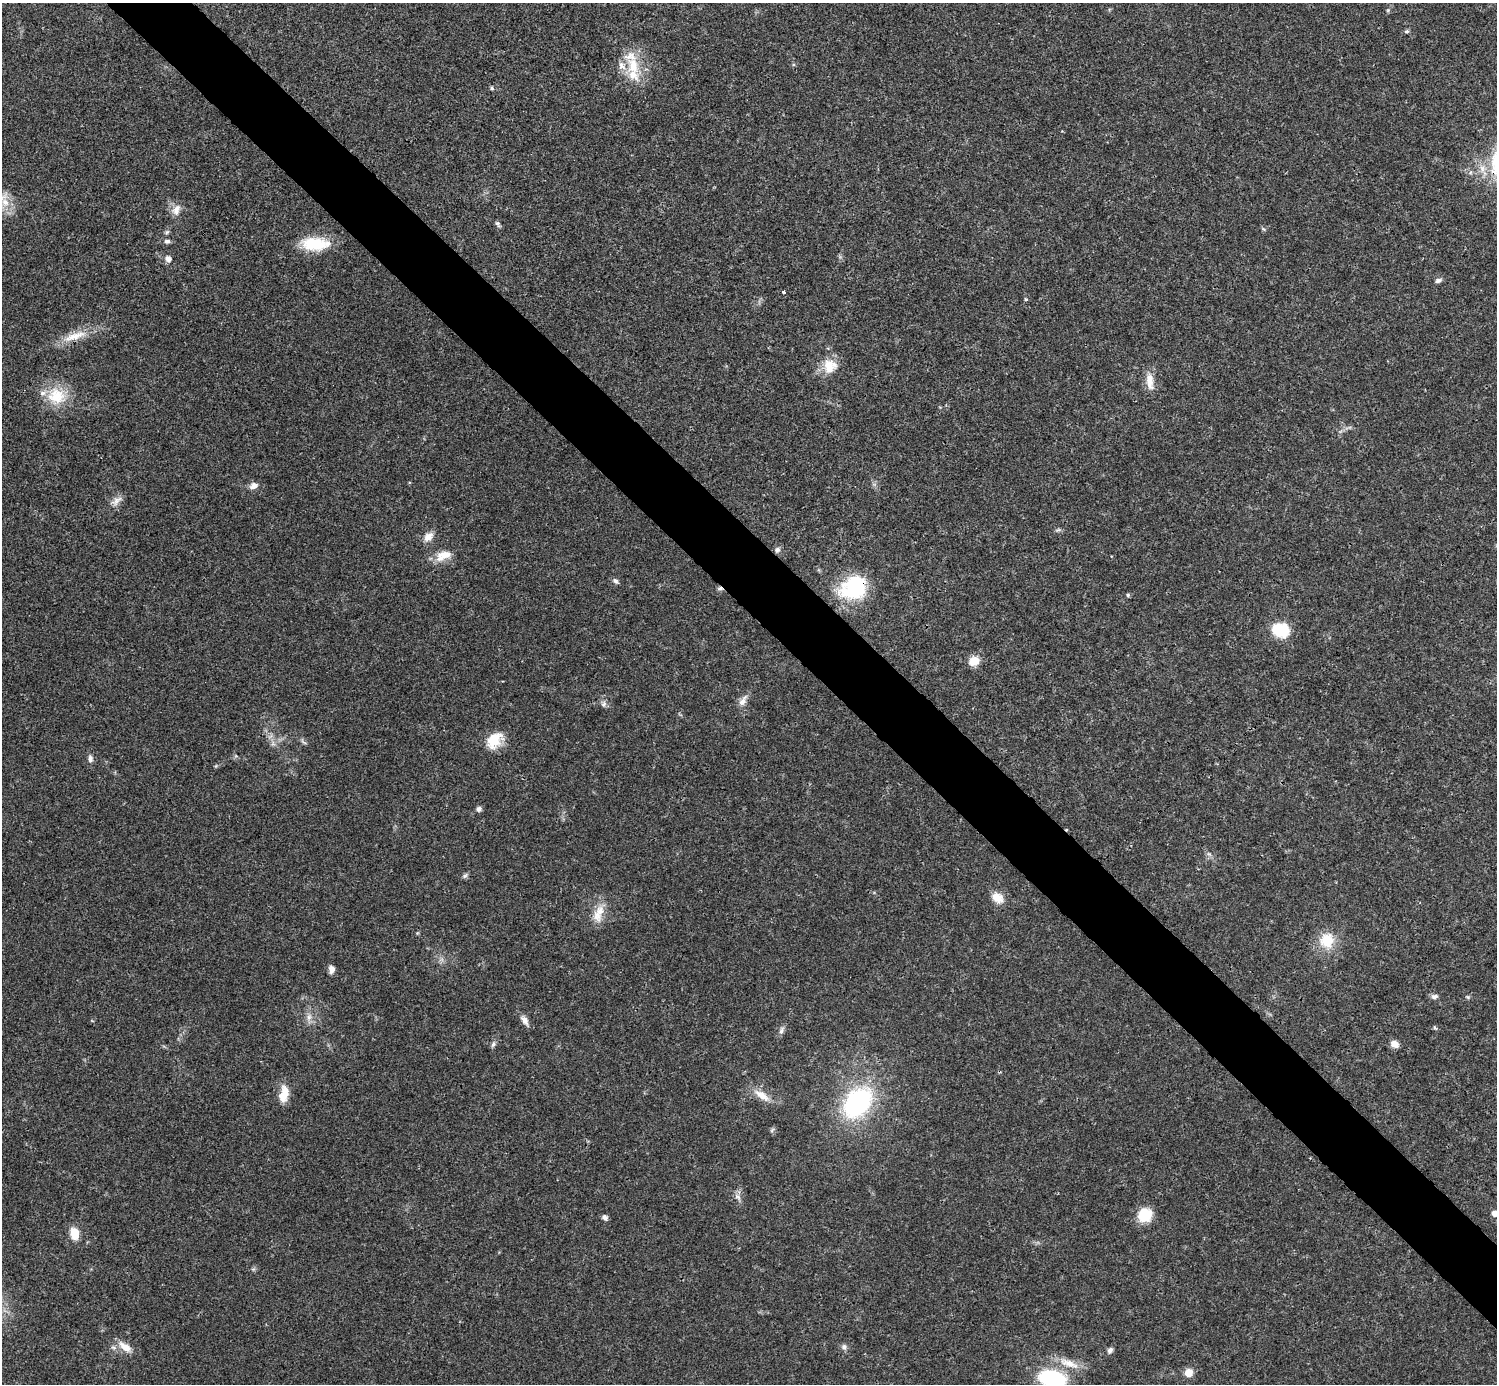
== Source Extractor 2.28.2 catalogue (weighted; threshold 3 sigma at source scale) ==
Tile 6 of 4 x 4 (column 2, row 2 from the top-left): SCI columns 1495-2989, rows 2920-4301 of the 5981 x 5981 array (HDU 1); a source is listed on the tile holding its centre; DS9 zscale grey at full resolution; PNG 1499 x 1386 px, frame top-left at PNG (2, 3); no overlay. Shown black and unused: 5% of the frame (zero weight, under 3 of 4 exposures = <1% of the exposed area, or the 3 px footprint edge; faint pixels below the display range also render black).
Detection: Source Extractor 2.28.2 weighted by HDU 2 'WHT'; one run over the whole footprint, this tile lists its part. Background 0.0208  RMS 0.0022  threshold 0.0101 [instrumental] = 3 sigma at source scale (4.5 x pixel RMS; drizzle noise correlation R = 1.50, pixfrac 1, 0.05/0.05 arcsec/px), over >= 5 px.
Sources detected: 73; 2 cosmic-ray / hot-pixel residue — not listed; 4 inside a brighter listed object's ellipse — not listed separately; the other 67 listed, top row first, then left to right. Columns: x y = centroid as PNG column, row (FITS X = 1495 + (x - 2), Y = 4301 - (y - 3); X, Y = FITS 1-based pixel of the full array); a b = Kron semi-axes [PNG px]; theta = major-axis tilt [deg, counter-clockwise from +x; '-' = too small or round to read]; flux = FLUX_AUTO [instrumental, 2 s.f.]
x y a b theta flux
1388 10 5 4 - 0.3
1407 31 7 5 14 0.42
633 65 27 18 -81 7.8
492 88 6 4 -3 0.37
5 202 16 13 65 3.7
176 210 16 10 68 2
498 224 8 5 -57 0.53
1263 229 6 4 -32 0.35
167 232 7 5 46 0.43
167 241 9 6 6 0.66
315 244 32 14 -1 9.2
168 259 7 6 - 1.1
1438 280 9 6 22 0.69
783 292 5 3 - 0.38
1026 299 5 4 - 0.32
74 336 38 10 20 5
830 366 19 18 - 4.6
1150 381 24 10 -83 2.8
56 396 28 24 -7 7.8
254 486 11 9 20 1.3
116 501 19 9 41 1.6
1058 530 8 4 22 0.44
428 537 14 9 44 2
777 550 7 7 - 0.72
443 556 23 12 21 3.5
615 581 8 6 -41 0.67
853 588 32 25 30 17
1128 595 5 5 - 0.33
1282 630 21 19 34 6.2
974 661 12 10 28 3
743 701 17 8 59 1.6
603 704 9 7 78 0.76
494 740 22 15 55 5.4
303 742 12 3 -45 0.45
273 743 7 6 - 0.73
90 759 11 7 -86 0.97
216 766 6 3 71 0.25
479 809 5 5 - 0.92
1209 854 8 5 -44 0.6
465 876 8 5 38 0.56
997 898 17 12 -35 2.8
599 913 27 13 72 3.9
1327 941 20 18 88 6.3
331 969 9 6 84 1.2
1434 996 9 6 11 0.77
1468 997 6 4 -46 0.31
309 1017 11 7 81 1.2
525 1021 15 7 -57 1.4
1434 1027 6 3 -71 0.28
781 1030 12 6 69 0.84
493 1044 9 5 67 0.63
1395 1044 8 7 - 1.8
284 1094 23 11 79 3.4
762 1095 24 9 -35 3.3
858 1103 27 18 48 39
772 1130 7 4 53 0.38
738 1197 12 6 -44 0.94
1494 1213 5 5 - 1.5
1145 1215 16 15 - 5.7
605 1217 7 6 - 0.76
75 1234 13 9 -80 3.5
125 1347 21 10 -36 2.8
844 1347 8 8 - 0.79
1110 1350 8 6 59 0.7
1069 1363 31 10 -20 3.7
1189 1373 8 8 - 2.5
1052 1378 21 12 -10 26
Overlapping masked pixels (flux is a lower limit): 1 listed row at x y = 853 588
Isophote crosses this tile's border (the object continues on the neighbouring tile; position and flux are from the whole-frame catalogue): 3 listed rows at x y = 5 202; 1494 1213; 1052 1378